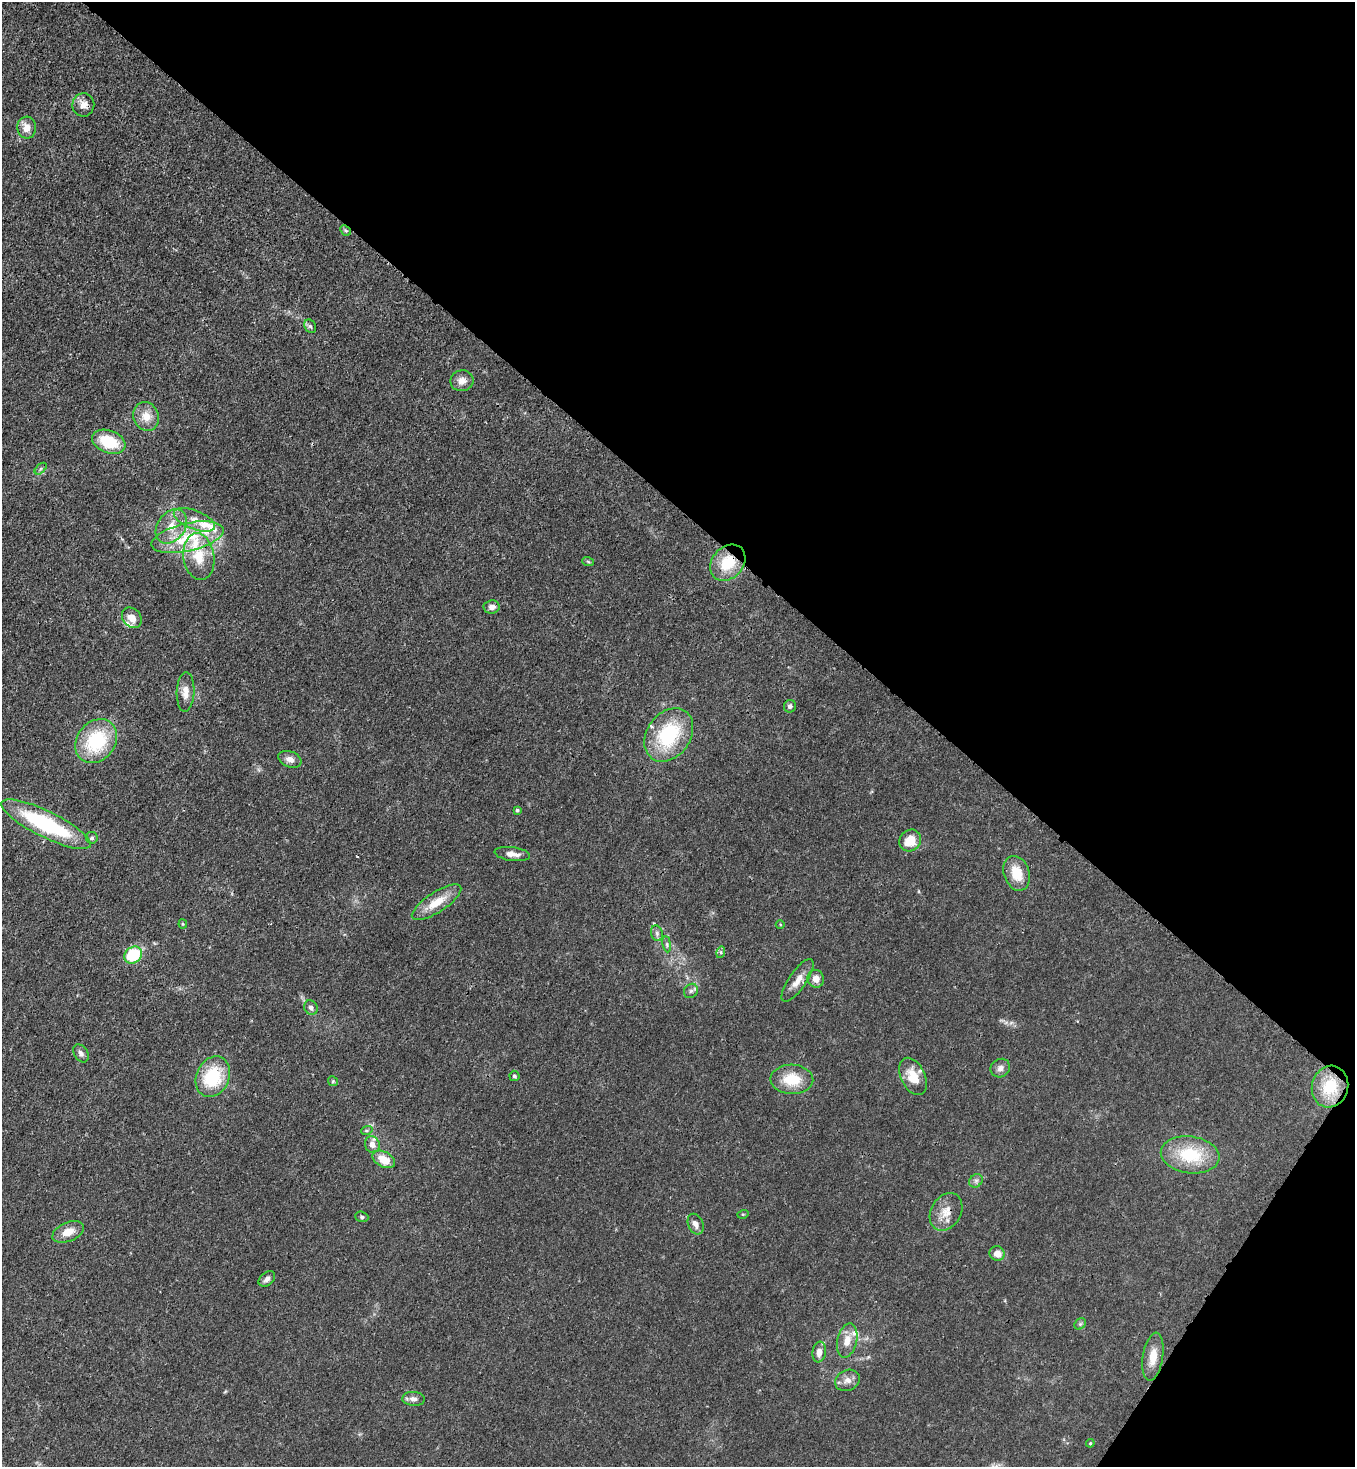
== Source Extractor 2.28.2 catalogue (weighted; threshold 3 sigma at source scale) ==
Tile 8 of 4 x 4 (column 4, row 2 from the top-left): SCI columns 4287-5639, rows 2990-4454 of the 6004 x 5981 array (HDU 1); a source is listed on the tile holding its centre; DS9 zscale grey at full resolution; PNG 1357 x 1469 px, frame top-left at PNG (2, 2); each listed source drawn as its Kron ellipse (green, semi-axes under 4 px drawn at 4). Shown black and unused: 37% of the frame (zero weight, under 3 of 4 exposures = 7% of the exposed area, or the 3 px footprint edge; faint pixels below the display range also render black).
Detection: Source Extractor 2.28.2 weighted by HDU 2 'WHT'; one run over the whole footprint, this tile lists its part. Background 0.0199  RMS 0.0026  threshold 0.0119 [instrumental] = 3 sigma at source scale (4.5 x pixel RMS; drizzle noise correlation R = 1.50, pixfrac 1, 0.05/0.05 arcsec/px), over >= 5 px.
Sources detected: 75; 1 cosmic-ray / hot-pixel residue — neither listed nor drawn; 9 inside a brighter listed object's ellipse — not listed separately; the other 65 listed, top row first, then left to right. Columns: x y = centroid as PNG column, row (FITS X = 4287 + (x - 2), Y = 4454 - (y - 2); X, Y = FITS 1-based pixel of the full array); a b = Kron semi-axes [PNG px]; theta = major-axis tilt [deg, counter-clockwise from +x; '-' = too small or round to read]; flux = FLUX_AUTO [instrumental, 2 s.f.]
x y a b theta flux
83 105 11 11 - 2.1
27 128 11 9 -88 2.5
345 230 6 4 -45 0.4
310 326 7 5 -60 0.59
462 381 11 10 - 2
146 416 15 12 -70 3.3
109 442 17 11 -20 9.6
41 469 7 4 44 0.52
194 520 22 9 -21 3.2
171 526 19 13 53 4.6
188 537 37 14 13 11
199 557 23 15 -81 6.8
588 562 6 3 -21 0.34
728 563 20 15 48 8.8
492 607 8 6 7 1.4
132 618 11 8 -47 2.7
185 692 19 9 88 2.5
790 706 6 6 - 0.76
669 735 29 21 54 19
96 741 24 19 52 17
290 759 12 7 -21 1.6
517 810 4 3 - 0.38
46 824 49 13 -26 27
92 838 6 5 - 0.69
910 840 11 10 - 4.7
512 854 18 7 -7 1.9
1017 873 18 12 -70 5.6
437 902 29 10 33 5.4
183 924 4 4 - 0.32
780 925 4 3 - 0.24
657 933 8 6 -71 0.77
667 944 8 4 -82 0.51
721 952 6 4 73 0.36
133 955 9 8 - 13
816 979 9 8 - 1.9
798 980 25 8 56 3.1
691 991 7 6 - 0.7
311 1008 8 6 -59 0.93
81 1053 10 6 -56 0.94
1000 1068 10 9 - 1.3
514 1076 5 5 - 0.49
913 1076 20 12 -64 5.1
213 1077 21 16 65 14
792 1079 21 14 -2 7.4
333 1081 5 4 - 0.32
1330 1087 21 18 74 11
367 1130 6 4 19 0.38
372 1145 8 7 - 1.9
1190 1155 29 18 -8 13
384 1159 12 7 -29 4.3
976 1181 7 6 - 0.74
946 1212 20 15 59 3.8
743 1214 6 3 17 0.26
362 1217 6 5 - 0.52
696 1224 11 7 -67 1.5
68 1232 17 9 23 3.3
997 1253 8 7 - 2.1
267 1279 9 6 40 1
1080 1324 6 5 - 0.44
847 1341 17 10 76 3.1
819 1352 10 7 82 1.9
1153 1357 24 10 81 4
847 1380 13 10 25 1.8
414 1399 11 7 -4 1.2
1090 1443 4 4 - 0.25
Overlapping masked pixels (flux is a lower limit): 2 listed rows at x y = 728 563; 946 1212